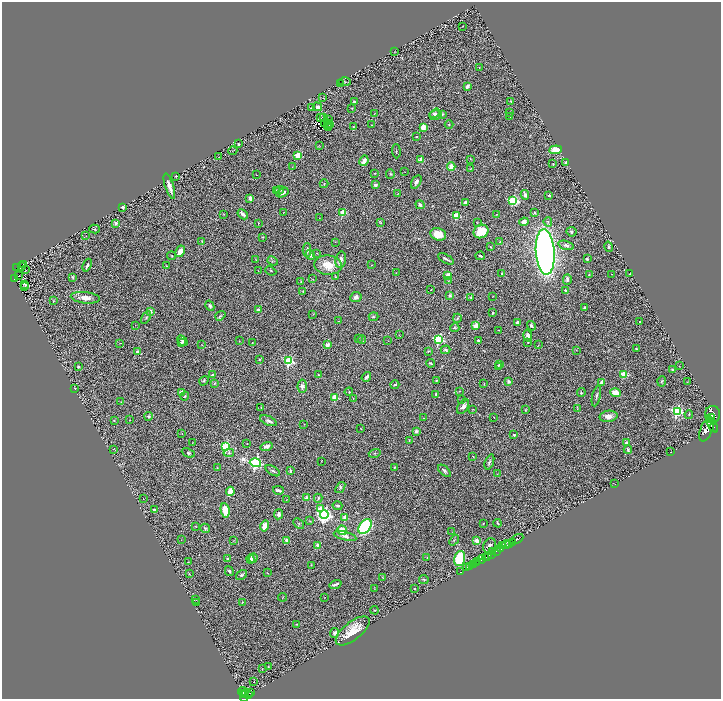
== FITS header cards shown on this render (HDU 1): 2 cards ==
NAXIS1  =                 1438
NAXIS2  =                 1393

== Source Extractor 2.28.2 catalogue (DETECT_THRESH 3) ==
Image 1438 x 1393 px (HDU 1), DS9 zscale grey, zoomed out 1/2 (1 PNG px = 2 x 2 image px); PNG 723 x 701 px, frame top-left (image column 2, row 1393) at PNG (2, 2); each listed source drawn as its Kron ellipse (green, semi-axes under 4 px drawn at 4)
Background 0.776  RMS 0.068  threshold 0.203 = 3 sigma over >= 5 px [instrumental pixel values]
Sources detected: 379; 36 cannot appear on this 1/2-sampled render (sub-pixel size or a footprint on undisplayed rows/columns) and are neither listed nor drawn; the other 343 listed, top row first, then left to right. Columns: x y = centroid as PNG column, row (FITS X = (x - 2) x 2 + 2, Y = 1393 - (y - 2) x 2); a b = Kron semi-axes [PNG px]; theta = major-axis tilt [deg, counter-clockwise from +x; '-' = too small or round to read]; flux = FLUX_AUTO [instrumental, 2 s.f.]
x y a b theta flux
463 26 2 1 - 5.9
395 52 4 2 - 6.3
479 67 2 2 - 5
345 82 6 3 0 17
341 83 3 3 - 8.6
467 86 4 3 - 49
323 98 2 1 - 3.1
355 101 4 3 - 21
511 101 3 1 - 7.2
317 107 5 4 - 59
311 108 3 2 - 6.7
352 108 3 2 - 6.3
510 112 3 2 - 4.5
435 113 6 3 34 22
374 114 3 1 - 3.8
442 114 4 2 - 11
435 115 6 5 - 24
510 116 4 3 - 12
324 117 3 1 - 24
321 118 3 1 - 7
328 119 3 2 - 2.9
325 123 2 1 - 2.1
329 123 2 1 - 0.61
449 124 4 4 - 16
330 125 2 1 - 7.4
372 125 3 2 - 8.5
327 126 3 1 - 8.8
328 127 3 1 - 19
353 127 4 3 - 10
423 127 4 3 - 130
416 136 3 2 - 11
239 144 2 2 - 17
319 146 3 1 - 4.7
555 150 6 4 6 170
233 151 4 2 - 6.5
396 151 7 1 -88 8.5
298 155 3 3 - 550
219 157 2 2 - 5.5
470 159 2 1 - 3.9
420 160 2 2 - 230
364 161 5 3 - 98
566 163 3 2 - 23
553 164 3 2 - 11
292 167 2 2 - 4.2
451 167 4 4 - 97
470 169 3 2 - 7.9
405 172 2 1 - 3.2
374 173 3 2 - 7.8
390 174 5 3 - 13
256 175 2 1 - 4.2
176 176 2 2 - 20
416 182 7 4 60 56
324 184 4 3 - 13
375 185 3 3 - 23
169 186 13 4 -72 110
280 190 4 3 - 13
276 191 3 2 - 14
282 193 6 3 30 57
398 193 4 2 - 9.1
525 195 5 3 - 39
549 195 2 2 - 52
250 198 4 3 - 57
513 200 4 3 - 1000
465 203 3 3 - 82
420 205 4 4 - 34
123 207 2 2 - 110
283 212 2 2 - 4.2
343 212 3 3 - 490
535 213 4 2 - 12
223 214 2 2 - 4
243 214 6 3 -46 75
497 214 2 1 - 6.4
456 216 3 3 - 620
319 218 3 2 - 4.3
380 222 4 2 - 10
477 222 4 2 - 6.9
524 222 5 4 - 72
548 222 5 3 - 21
116 223 2 2 - 120
258 223 3 2 - 5.4
94 229 5 3 - 15
481 231 8 6 31 270
571 232 5 5 - 27
438 234 8 6 -16 230
86 235 2 1 - 4.1
263 237 3 2 - 10
202 241 4 2 - 11
335 242 2 1 - 3.2
500 242 3 2 - 7.3
566 245 8 4 -16 52
490 247 2 2 - 11
609 247 5 3 - 19
307 250 7 3 -88 28
180 251 6 4 62 140
545 252 23 9 -86 9100
316 253 2 2 - 3.6
310 255 5 3 - 47
172 256 4 3 - 14
480 256 5 3 - 15
256 259 4 2 - 6.2
446 259 9 2 -28 34
587 259 3 3 - 27
341 260 8 5 77 75
273 261 5 3 - 15
23 265 2 1 - 2.2
87 265 6 2 68 31
328 265 14 9 -6 270
372 265 2 2 - 5.6
21 266 2 1 - 4.4
166 266 3 2 - 7.7
17 267 3 3 - 49
26 270 2 1 - 3.8
258 271 2 1 - 3.5
271 271 6 2 -24 12
396 272 3 2 - 5.2
501 273 3 2 - 13
612 274 2 1 - 4
630 274 2 2 - 6.5
448 275 3 2 - 120
589 275 3 2 - 9.3
19 276 2 1 - 4.7
73 277 3 2 - 18
335 277 3 2 - 6.3
14 278 2 2 - 28
313 279 3 2 - 4.3
567 280 5 3 - 49
301 281 4 2 - 12
448 281 3 3 - 9.2
24 284 4 2 - 33
25 287 2 1 - 6.6
431 290 3 2 - 5.1
565 290 2 2 - 42
303 291 3 3 - 9.9
450 295 4 3 - 37
493 296 2 1 - 4.1
356 297 6 5 - 50
471 297 3 2 - 24
85 298 15 5 -6 130
53 301 3 1 - 5.2
210 306 5 3 - 36
585 307 4 3 - 15
258 310 2 2 - 93
150 311 4 3 - 52
492 313 3 2 - 17
313 314 3 2 - 6.9
220 316 5 3 - 21
373 317 5 3 - 17
146 318 7 3 57 19
457 318 4 4 - 16
339 321 3 1 - 4.8
640 321 2 2 - 15
517 322 3 3 - 52
135 325 2 2 - 3.8
475 326 3 2 - 350
531 326 5 3 - 30
455 328 4 3 - 13
499 330 3 2 - 4.8
399 335 3 2 - 6.4
528 336 6 4 -76 60
358 339 2 2 - 4.2
182 340 6 3 -43 27
362 340 4 3 - 12
439 340 3 3 - 1600
478 340 2 2 - 54
239 341 3 2 - 5.4
388 341 2 2 - 4
528 342 2 2 - 6.7
120 343 2 1 - 3.8
181 343 3 3 - 40
252 343 3 2 - 7.3
202 345 2 2 - 4.3
327 345 2 2 - 190
538 345 3 2 - 5.2
636 349 2 2 - 12
446 350 5 3 - 28
576 350 3 1 - 5.1
428 351 3 2 - 12
137 352 2 2 - 56
259 359 2 2 - 19
289 361 3 3 - 1500
430 363 4 2 - 15
499 364 4 3 - 17
679 366 2 1 - 5
78 367 3 3 - 19
498 367 3 2 - 6.7
672 370 3 3 - 13
624 374 3 3 - 610
212 375 2 2 - 69
318 375 3 2 - 8.6
366 377 5 3 - 44
436 380 3 2 - 10
204 381 5 3 - 20
662 381 5 3 - 19
509 382 3 3 - 46
601 382 3 3 - 46
687 382 2 2 - 5.1
214 383 4 3 - 11
484 384 3 2 - 6.9
395 385 4 3 - 19
302 386 6 4 85 54
75 389 4 2 - 7.1
459 391 3 3 - 11
181 392 2 2 - 150
349 392 4 3 - 10
581 393 4 4 - 16
616 393 5 4 - 180
436 394 4 3 - 30
185 396 4 3 - 20
596 396 10 3 77 31
335 397 3 3 - 430
353 398 2 2 - 5.3
462 399 3 2 - 6.8
121 402 3 1 - 4.4
261 407 3 2 - 5.6
463 407 8 5 59 62
577 408 3 2 - 7.5
473 409 3 2 - 4.6
525 410 2 2 - 11
677 411 4 4 - 1900
689 414 4 2 - 11
712 414 8 7 - 4100
149 416 4 4 - 18
609 416 9 5 5 110
494 417 2 1 - 4.1
423 418 2 2 - 4.8
712 418 2 1 - 540
130 420 2 1 - 3.2
114 421 3 3 - 9.1
268 421 9 4 -23 50
304 424 2 1 - 3.7
712 424 9 3 -61 4600
713 428 2 1 - 830
361 429 2 1 - 5
706 430 12 6 67 6100
416 431 2 2 - 120
182 434 2 1 - 6.4
514 435 2 2 - 43
409 440 4 2 - 8.3
192 443 2 1 - 5
626 443 2 2 - 52
247 444 2 2 - 6.7
267 446 6 3 19 77
226 447 4 3 - 800
113 449 2 2 - 6.7
628 450 4 3 - 22
671 452 2 1 - 3
188 453 7 4 -23 24
229 453 5 4 - 22
375 453 6 4 17 18
473 456 2 1 - 7.5
321 461 2 1 - 4.9
489 462 8 3 69 26
255 463 6 4 -16 3000
394 467 2 2 - 8.3
217 468 2 1 - 3.2
273 471 8 3 -31 25
290 471 4 2 - 24
444 471 8 3 -41 29
497 474 3 2 - 4.1
614 484 3 1 - 4.3
340 488 6 4 54 19
278 490 5 2 - 37
230 491 5 3 - 230
307 498 3 3 - 81
318 498 4 3 - 22
143 499 2 1 - 3.4
286 500 3 2 - 4.6
337 506 5 3 - 18
320 508 3 3 - 200
154 510 2 2 - 48
225 510 7 4 -79 280
279 514 5 3 - 37
324 515 4 4 - 4600
345 517 2 2 - 270
310 521 4 2 - 11
299 523 6 3 -43 20
483 523 3 2 - 8
498 523 4 3 - 18
196 526 3 2 - 7.7
265 526 5 4 - 140
365 526 8 5 55 1600
205 528 5 4 - 25
342 530 5 3 - 240
452 532 2 1 - 3.6
345 536 11 4 -14 68
517 539 7 2 29 1300
181 540 2 1 - 3.1
233 540 3 2 - 6.7
287 540 4 3 - 66
454 540 6 3 50 17
477 541 2 2 - 230
512 542 2 2 - 770
510 543 3 2 - 760
318 545 3 3 - 93
503 545 4 2 - 400
506 545 4 2 - 380
490 546 7 6 - 40
501 548 2 2 - 360
497 551 3 2 - 360
493 552 3 3 - 900
492 554 3 2 - 100
487 556 3 2 - 2100
427 557 2 2 - 8
485 557 2 2 - 630
227 558 3 3 - 16
253 558 5 4 - 42
251 559 4 4 - 26
460 559 8 5 74 710
481 559 4 3 - 710
188 562 2 2 - 7.6
478 562 3 2 - 330
476 563 3 2 - 200
473 564 2 2 - 310
311 565 3 2 - 8.9
469 567 2 1 - 140
467 568 3 1 - 23
229 571 5 3 - 32
461 572 2 1 - 27
267 573 3 2 - 4.8
189 574 3 3 - 9.1
241 575 6 3 35 21
382 577 4 2 - 7.9
424 579 5 2 - 13
335 584 6 2 19 38
374 588 2 2 - 4.6
414 589 2 2 - 12
283 597 4 2 - 7.3
325 597 2 1 - 4.5
195 599 2 2 - 16
242 602 3 2 - 7.4
197 603 2 1 - 11
375 610 4 2 - 8.6
297 624 2 1 - 5.5
353 631 20 9 38 290
335 633 5 4 - 34
268 666 2 2 - 8.5
262 669 3 2 - 5.9
253 682 2 1 - 19
243 692 5 3 - 400
244 693 3 2 - 180
251 693 3 2 - 170
248 694 3 2 - 120
244 696 6 2 69 690
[36 sub-pixel or undisplayed-footprint detections neither listed nor drawn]